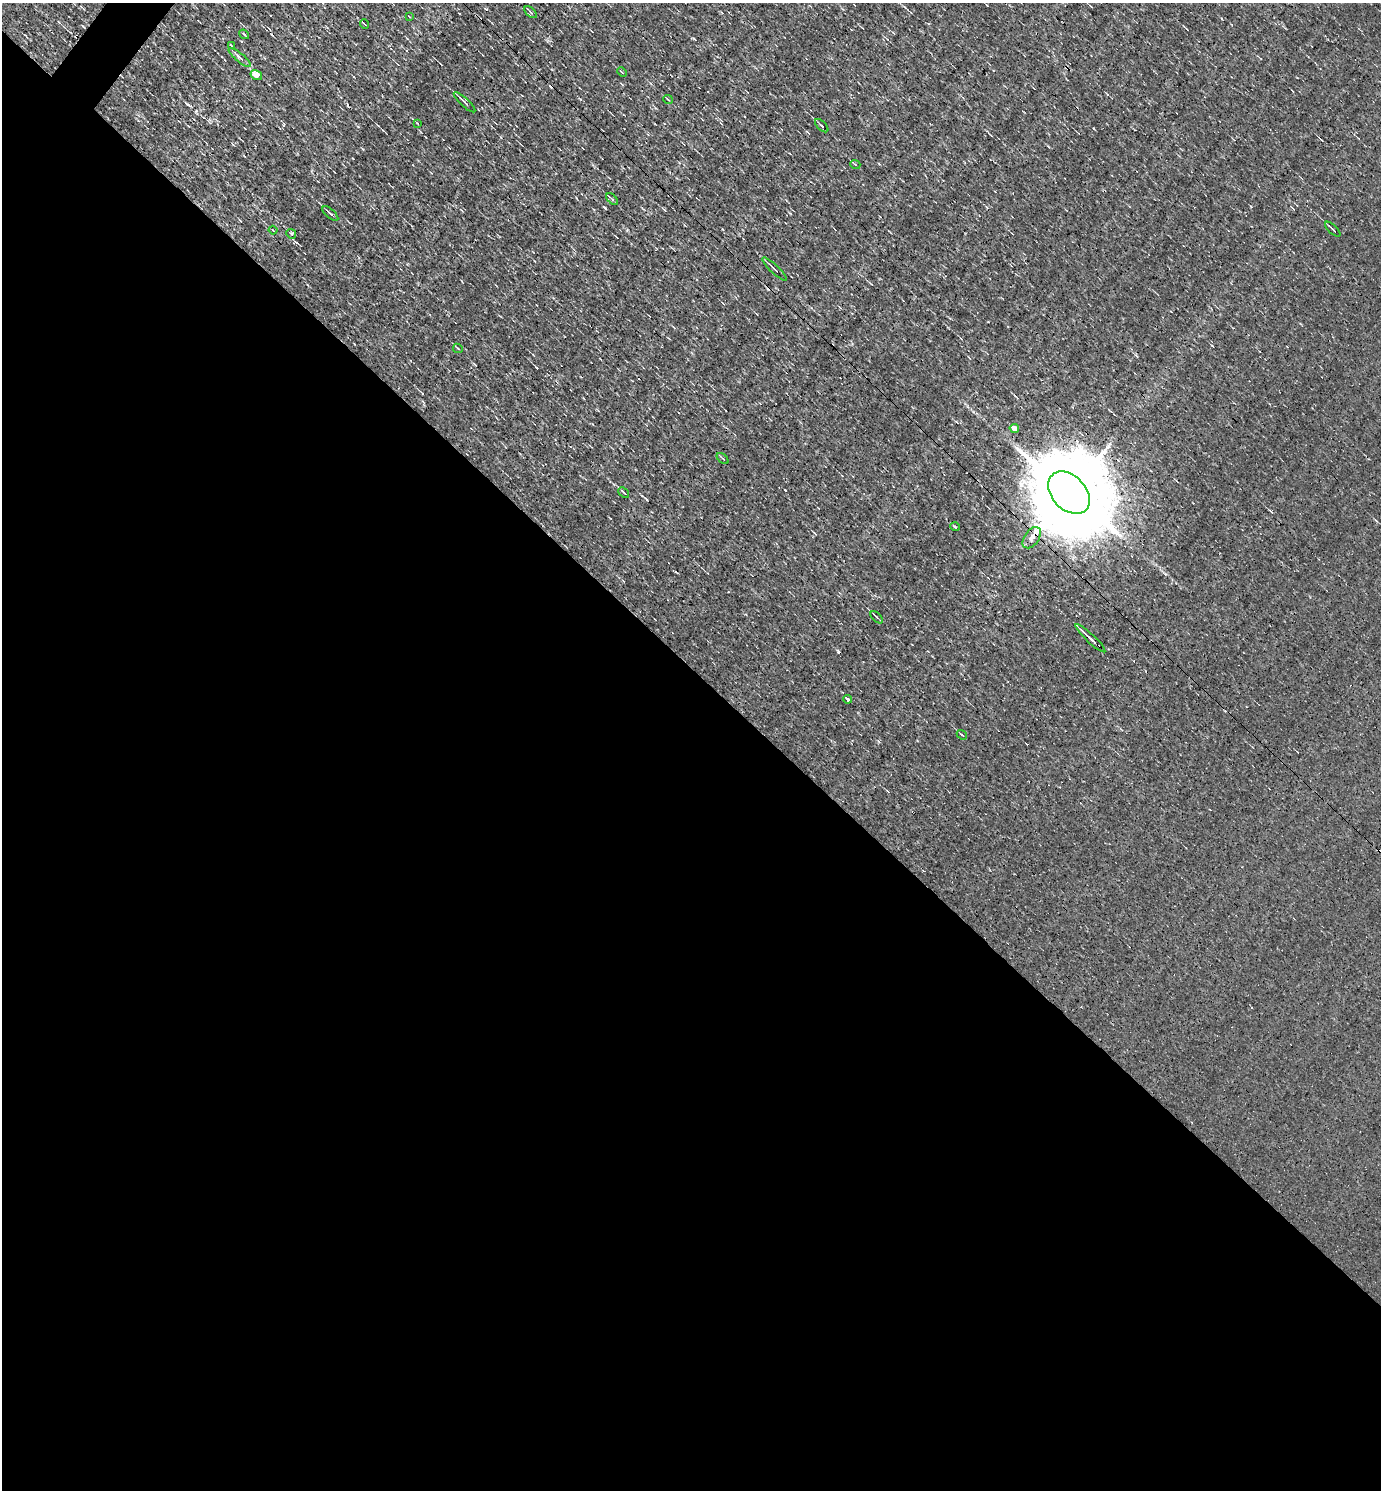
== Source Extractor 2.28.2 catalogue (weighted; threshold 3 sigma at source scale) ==
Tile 14 of 4 x 4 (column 2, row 4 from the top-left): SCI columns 1673-3051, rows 1-1488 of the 5958 x 5952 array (HDU 1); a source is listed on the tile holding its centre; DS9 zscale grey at full resolution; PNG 1383 x 1492 px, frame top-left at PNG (2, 3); each listed source drawn as its Kron ellipse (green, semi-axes under 4 px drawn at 4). Shown black and unused: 56% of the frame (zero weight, under 3 of 4 exposures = <1% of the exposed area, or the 3 px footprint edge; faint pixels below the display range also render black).
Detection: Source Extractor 2.28.2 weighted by HDU 2 'WHT'; one run over the whole footprint, this tile lists its part. Background 8.66e-04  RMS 0.049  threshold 0.221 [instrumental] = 3 sigma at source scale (4.5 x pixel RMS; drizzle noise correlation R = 1.50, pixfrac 1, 0.05/0.05 arcsec/px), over >= 5 px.
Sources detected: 34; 4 cosmic-ray / hot-pixel residue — neither listed nor drawn; the other 30 listed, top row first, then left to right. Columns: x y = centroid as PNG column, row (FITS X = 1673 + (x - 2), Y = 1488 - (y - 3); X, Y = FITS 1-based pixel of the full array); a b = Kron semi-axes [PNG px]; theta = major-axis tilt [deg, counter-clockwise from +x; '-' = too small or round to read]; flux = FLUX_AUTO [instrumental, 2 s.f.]
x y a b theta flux
530 12 7 3 -42 6.8
409 16 3 2 - 2.8
364 24 5 2 - 5.9
244 34 5 3 - 4.2
231 45 4 2 - 2.9
240 58 14 4 -40 18
622 72 5 3 - 4.5
256 75 6 4 -32 45
668 99 5 3 - 4.3
465 102 14 3 -43 19
417 123 3 2 - 3.5
822 126 8 3 -45 9
855 164 5 3 - 4.3
612 199 7 4 -45 8
330 214 10 3 -42 15
1333 229 10 2 -44 11
273 230 4 2 - 3.6
291 234 5 4 - 6.5
775 269 16 3 -44 14
458 348 5 3 - 4.5
1014 428 5 4 - 29
723 458 7 3 -40 5.6
624 493 6 3 -41 6.8
1069 493 24 17 -46 100000
955 527 5 3 - 4.3
1032 538 12 7 54 28
877 617 8 3 -45 6.4
1090 638 20 2 -43 31
848 699 4 3 - 56
962 735 5 2 - 4.9
Overlapping masked pixels (flux is a lower limit): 1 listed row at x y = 1069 493
Unlisted compact peaks at least as high as the median listed source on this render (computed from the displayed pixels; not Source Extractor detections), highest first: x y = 187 104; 196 111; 605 207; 1251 206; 627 230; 1166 574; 295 242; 536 367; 580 99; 1093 128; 358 126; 642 496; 283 125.